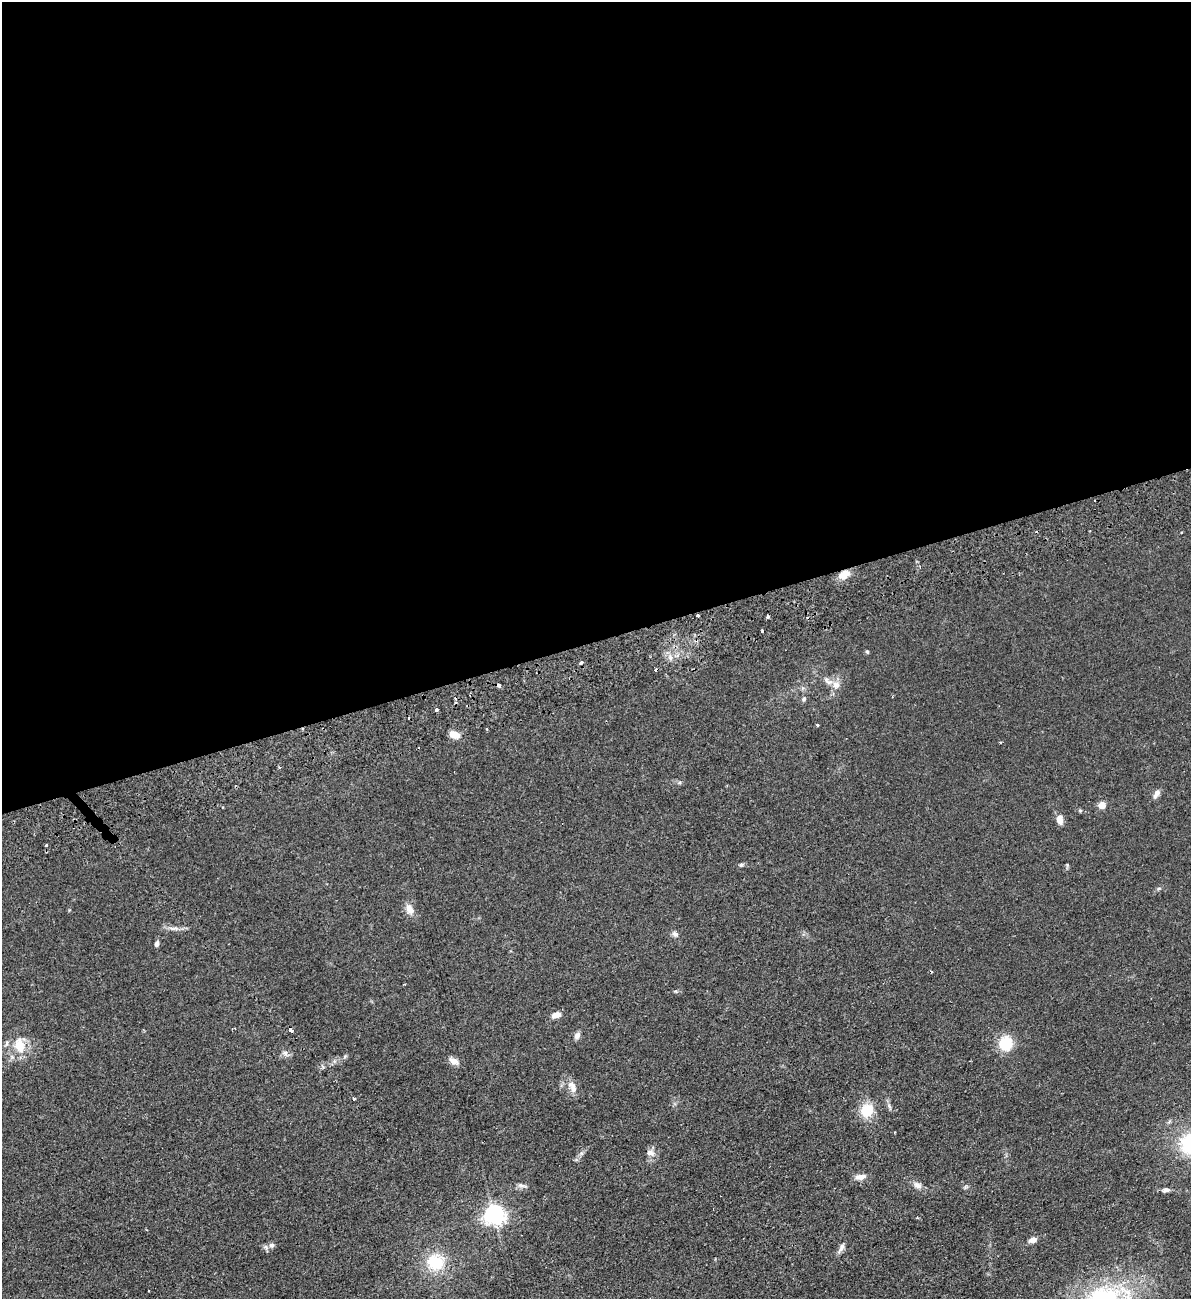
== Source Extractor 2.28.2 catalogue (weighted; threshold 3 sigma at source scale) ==
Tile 2 of 4 x 4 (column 2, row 1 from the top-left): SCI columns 1355-2543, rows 3948-5244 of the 5207 x 5300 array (HDU 1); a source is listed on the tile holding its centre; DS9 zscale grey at full resolution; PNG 1193 x 1301 px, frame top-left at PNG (2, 2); no overlay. Shown black and unused: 49% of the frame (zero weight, under 2 of 3 exposures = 3% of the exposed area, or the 3 px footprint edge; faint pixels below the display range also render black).
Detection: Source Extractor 2.28.2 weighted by HDU 2 'WHT'; one run over the whole footprint, this tile lists its part. Background 0.0587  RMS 0.009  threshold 0.0405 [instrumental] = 3 sigma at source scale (4.5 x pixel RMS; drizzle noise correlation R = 1.50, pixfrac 1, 0.05/0.05 arcsec/px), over >= 5 px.
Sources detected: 50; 4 cosmic-ray / hot-pixel residue — not listed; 1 inside a brighter listed object's ellipse — not listed separately; the other 45 listed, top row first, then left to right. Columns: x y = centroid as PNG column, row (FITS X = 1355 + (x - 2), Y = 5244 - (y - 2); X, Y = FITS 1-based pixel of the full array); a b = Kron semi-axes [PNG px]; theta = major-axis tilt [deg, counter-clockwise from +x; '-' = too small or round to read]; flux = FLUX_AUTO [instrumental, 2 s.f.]
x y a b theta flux
844 574 16 9 39 8.1
698 615 3 3 - 5.6
762 630 3 2 - 1.7
867 652 5 4 - 1
581 663 3 3 - 2.5
499 685 4 3 - 3.5
836 685 10 9 - 5.6
804 699 6 5 - 1.6
436 710 3 3 - 2.6
817 725 4 3 - 0.76
487 729 3 2 - 0.79
455 735 12 7 -19 8.4
1001 742 3 3 - 1.3
1157 793 12 6 58 3.8
1102 805 7 6 - 7.2
1060 819 10 6 -82 6.9
46 846 3 3 - 1.5
741 865 6 5 - 1.5
1159 888 6 4 19 1.2
409 909 15 9 -66 6.3
174 928 14 4 4 3.7
675 934 8 6 -22 2.5
157 944 7 5 74 2.4
556 1015 10 6 9 6.1
290 1031 3 3 - 23
577 1036 9 6 63 3.3
1005 1044 13 12 - 27
19 1046 19 12 -77 17
285 1053 7 7 - 2.5
454 1061 11 7 -20 5.6
573 1087 17 8 -63 6.7
354 1099 3 3 - 1.3
867 1110 13 12 - 21
650 1153 10 7 -10 3.9
860 1177 12 6 10 5.9
522 1185 12 4 -13 2.6
917 1185 11 8 -24 4.4
1166 1190 10 5 2 2.8
494 1215 7 6 - 480
1033 1240 8 5 14 4.6
272 1245 7 6 - 2.7
841 1247 12 6 64 3.4
435 1262 20 17 -27 28
149 1291 3 2 - 1.6
1102 1298 54 33 24 90
Overlapping masked pixels (flux is a lower limit): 2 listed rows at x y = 844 574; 698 615
Isophote crosses this tile's border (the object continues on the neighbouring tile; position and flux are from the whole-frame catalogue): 1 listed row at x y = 1102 1298